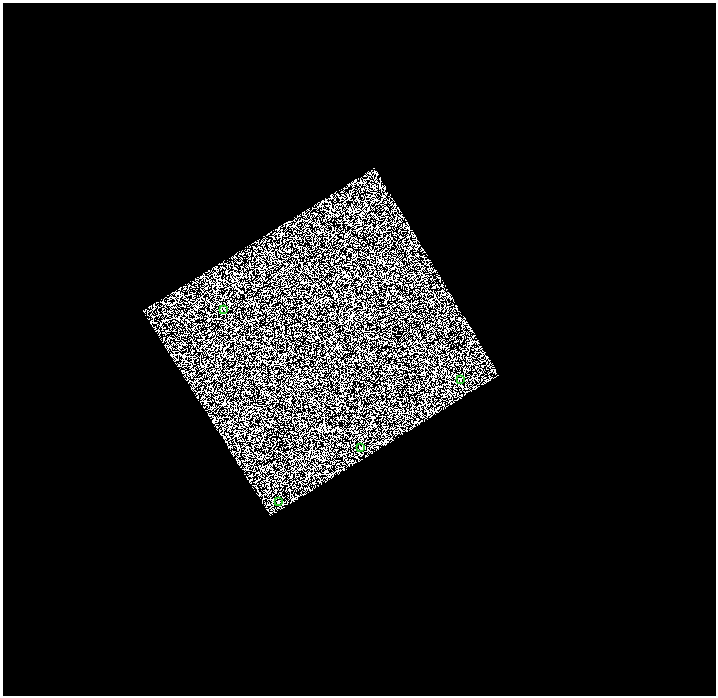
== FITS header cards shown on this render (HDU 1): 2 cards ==
NAXIS1  =                 1427
NAXIS2  =                 1387

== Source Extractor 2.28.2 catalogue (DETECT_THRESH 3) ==
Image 1427 x 1387 px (HDU 1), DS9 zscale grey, zoomed out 1/2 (1 PNG px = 2 x 2 image px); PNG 718 x 698 px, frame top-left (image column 2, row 1386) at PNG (3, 3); each listed source drawn as its Kron ellipse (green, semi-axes under 4 px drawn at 4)
Background 0.458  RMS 1.5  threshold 4.6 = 3 sigma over >= 5 px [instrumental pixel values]
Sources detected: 5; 1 cannot appear on this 1/2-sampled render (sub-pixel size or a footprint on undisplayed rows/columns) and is neither listed nor drawn; the other 4 listed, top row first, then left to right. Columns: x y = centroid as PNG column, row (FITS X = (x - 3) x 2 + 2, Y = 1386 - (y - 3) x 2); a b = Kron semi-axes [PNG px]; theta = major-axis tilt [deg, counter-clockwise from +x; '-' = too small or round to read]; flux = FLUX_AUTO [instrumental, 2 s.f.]
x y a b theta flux
224 309 2 2 - 210
461 379 2 1 - 120
361 448 2 1 - 87
278 502 2 2 - 550
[1 sub-pixel or undisplayed-footprint detection neither listed nor drawn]